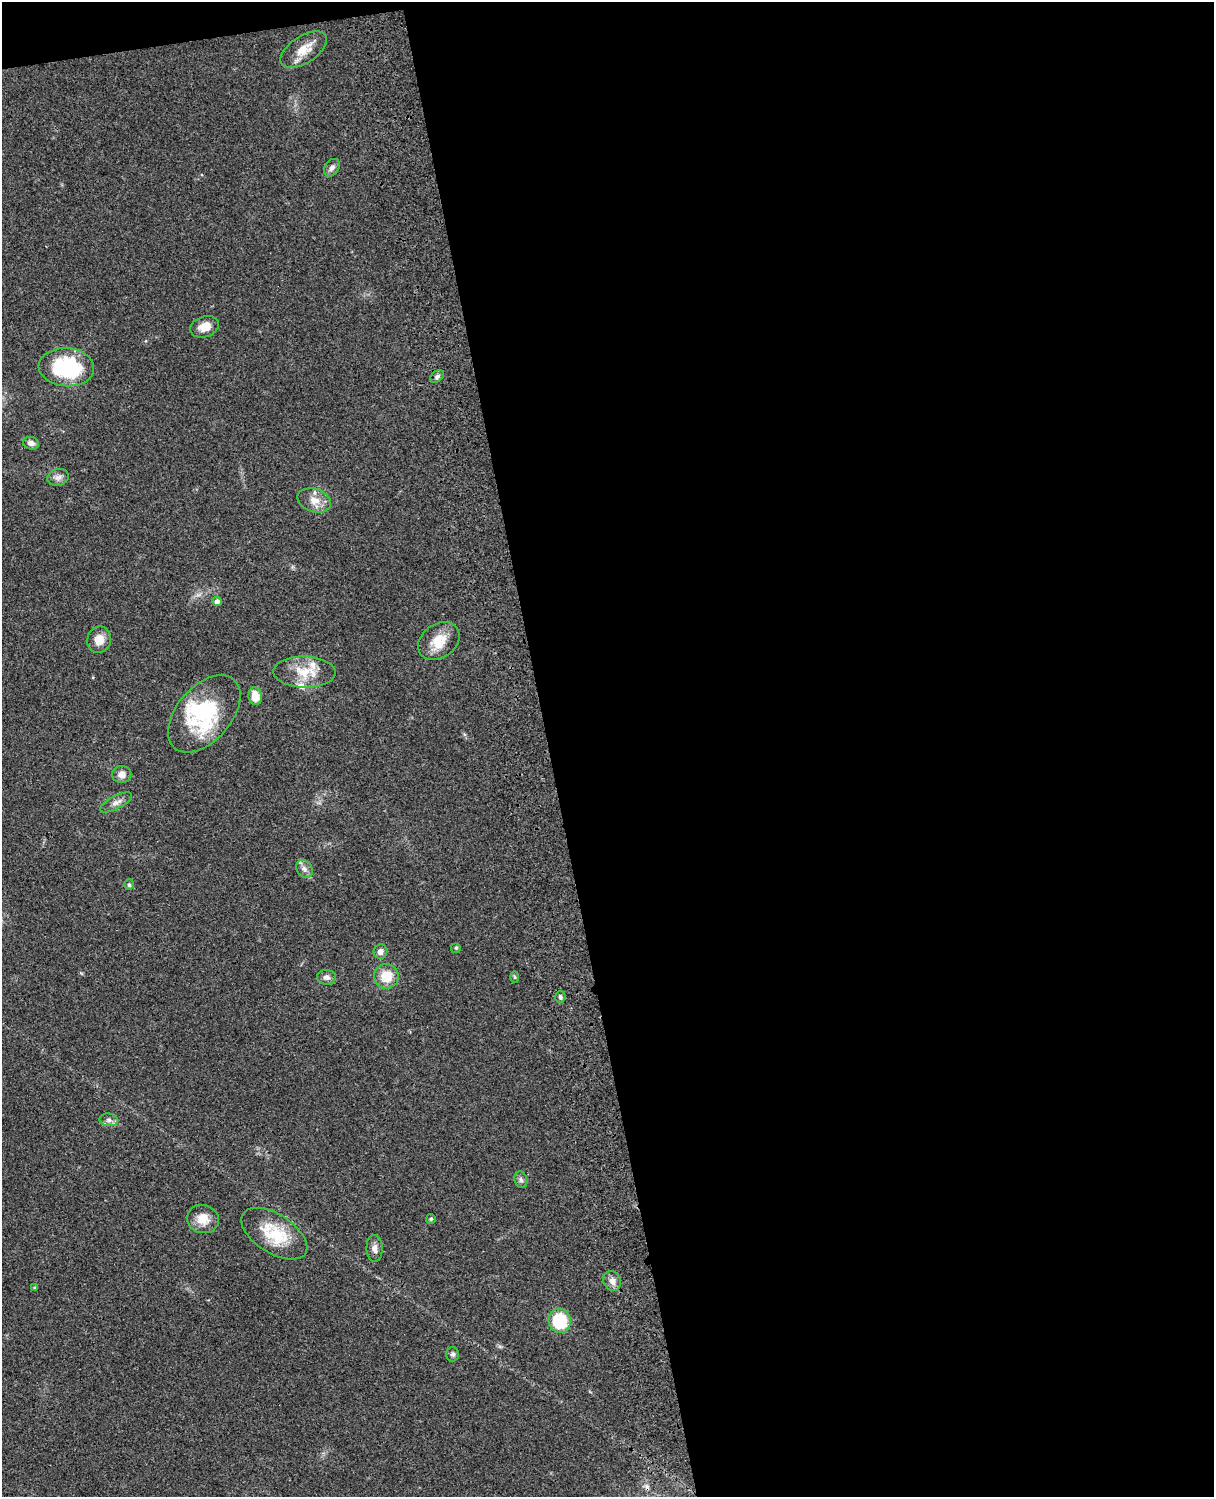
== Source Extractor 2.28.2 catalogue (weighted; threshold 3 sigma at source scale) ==
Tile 4 of 4 x 3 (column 4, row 1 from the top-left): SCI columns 3758-4969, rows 3269-4763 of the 5088 x 4927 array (HDU 1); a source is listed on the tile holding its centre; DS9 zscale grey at full resolution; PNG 1216 x 1499 px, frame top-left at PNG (2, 2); each listed source drawn as its Kron ellipse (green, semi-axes under 4 px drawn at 4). Shown black and unused: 56% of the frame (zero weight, under 3 of 4 exposures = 6% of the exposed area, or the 3 px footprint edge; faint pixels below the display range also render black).
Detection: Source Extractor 2.28.2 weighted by HDU 2 'WHT'; one run over the whole footprint, this tile lists its part. Background 0.0838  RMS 0.006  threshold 0.0269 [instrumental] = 3 sigma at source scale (4.5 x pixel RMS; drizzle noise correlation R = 1.50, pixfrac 1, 0.05/0.05 arcsec/px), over >= 5 px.
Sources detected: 38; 1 inside a brighter object's white glare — neither listed nor drawn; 3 inside a brighter listed object's ellipse — not listed separately; the other 34 listed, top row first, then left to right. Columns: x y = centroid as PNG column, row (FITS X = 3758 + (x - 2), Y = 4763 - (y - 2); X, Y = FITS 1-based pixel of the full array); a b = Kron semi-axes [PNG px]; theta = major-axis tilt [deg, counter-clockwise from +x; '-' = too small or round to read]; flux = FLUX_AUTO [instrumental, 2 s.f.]
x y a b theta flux
304 50 26 13 33 10
332 168 10 7 54 2.5
205 327 15 10 19 6.3
66 367 28 19 -4 47
437 377 8 5 37 1.5
31 443 8 6 -13 3
58 477 11 8 16 2.8
314 500 17 11 -18 7
217 601 5 4 - 2.5
99 640 13 12 - 5.9
439 641 22 17 36 12
304 672 31 15 -1 15
255 696 9 6 -81 8.9
204 714 45 27 49 43
122 774 9 8 - 4.1
116 802 18 6 28 3.4
304 869 9 7 -59 2.8
129 885 5 4 - 1.1
456 948 5 5 - 0.81
380 952 7 7 - 3.2
386 976 12 12 - 13
327 977 9 7 -2 2.5
515 977 6 4 -88 0.77
560 997 6 5 - 1.2
109 1120 9 6 -10 2
521 1180 8 6 -73 1.6
203 1219 16 14 -14 8.7
431 1219 5 4 - 1
274 1234 37 19 -33 24
375 1248 13 8 -88 3.2
612 1281 10 8 -66 3.8
35 1288 3 3 - 0.81
560 1321 12 11 - 28
453 1354 7 6 - 1.5